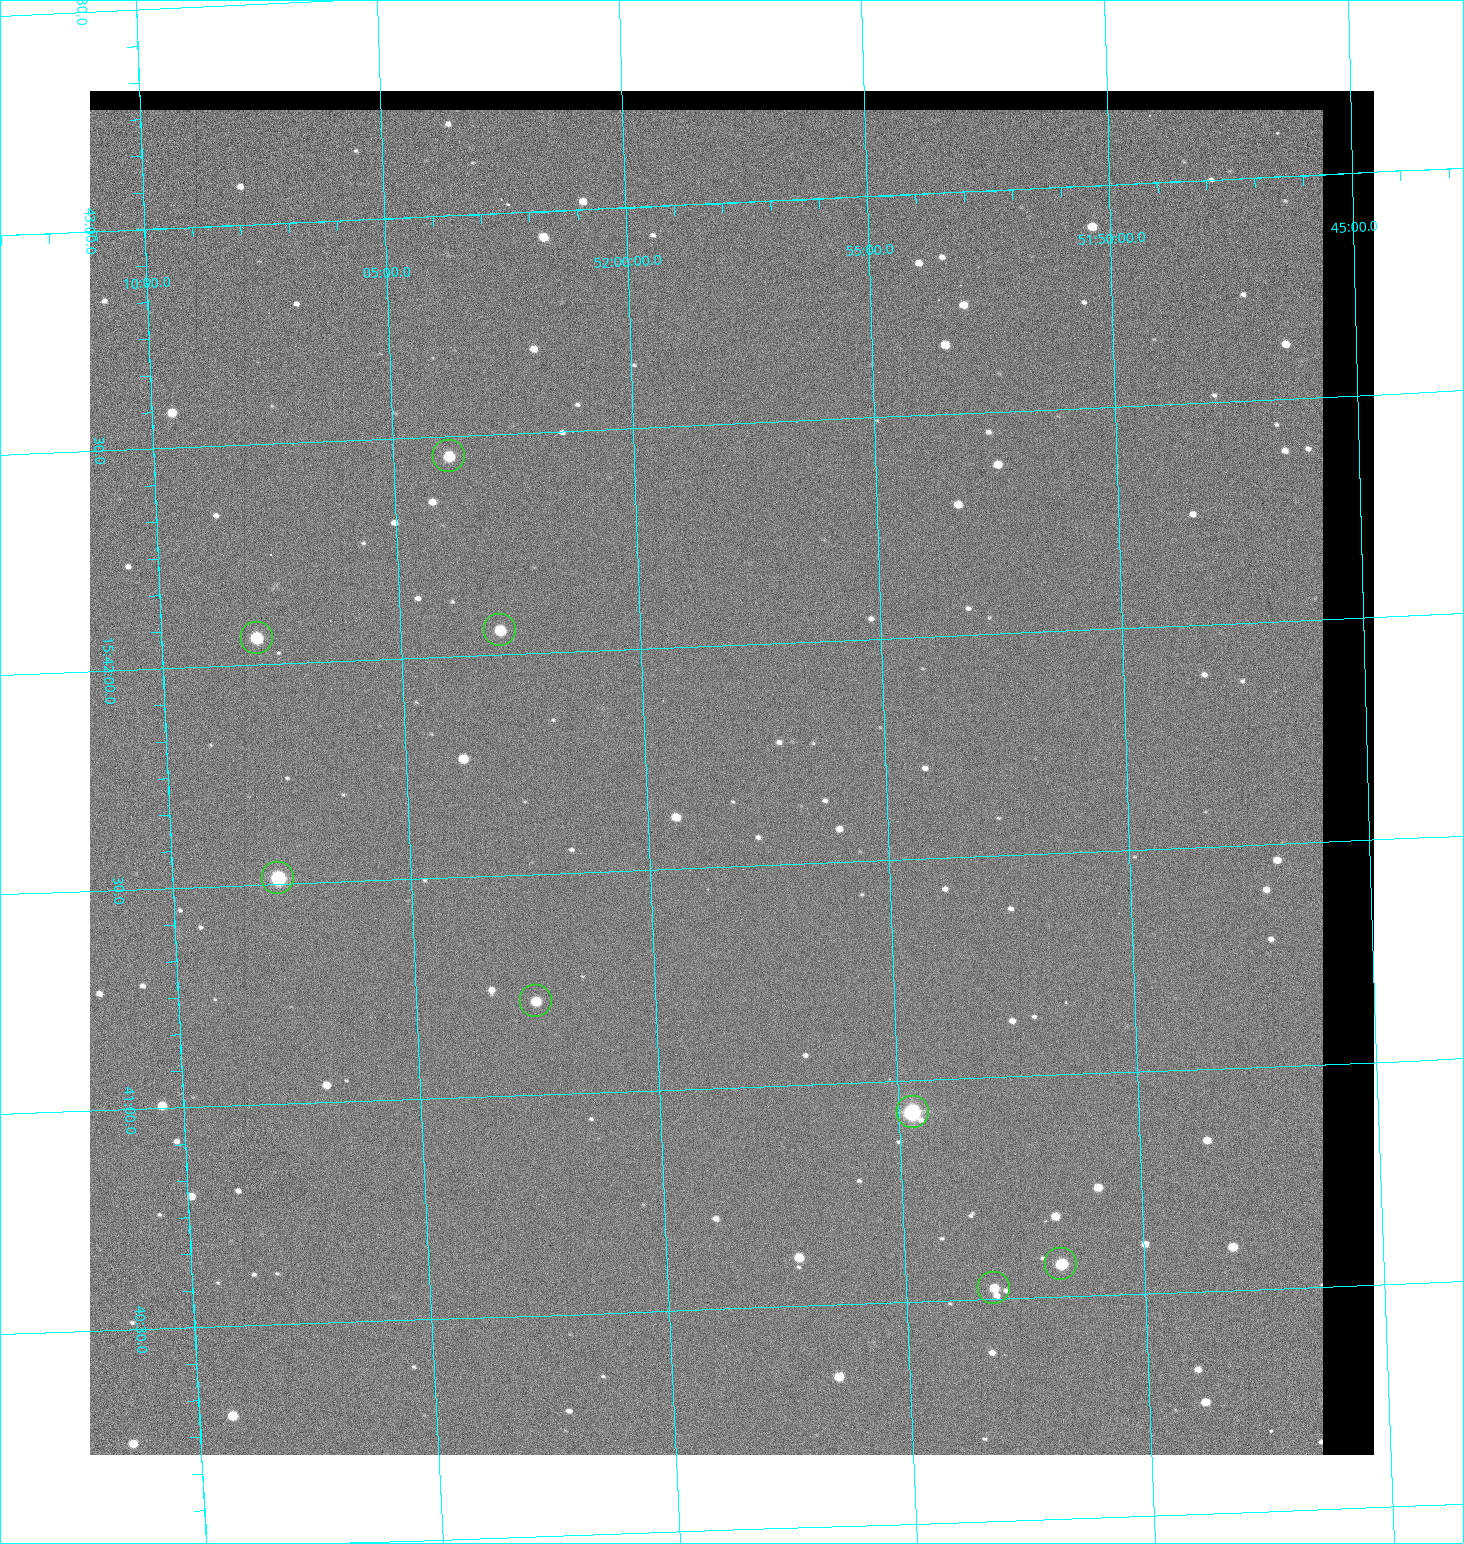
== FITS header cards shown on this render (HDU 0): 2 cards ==
NAXIS1  =                 1284 / length of data axis 1
NAXIS2  =                 1364 / length of data axis 2

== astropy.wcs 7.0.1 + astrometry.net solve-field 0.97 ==
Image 1284 x 1364 px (HDU 0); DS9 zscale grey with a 90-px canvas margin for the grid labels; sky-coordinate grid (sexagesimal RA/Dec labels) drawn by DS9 from the SOLVED WCS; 8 Tycho-2 reference stars matched to detected sources circled (green)
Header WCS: RA---TAN/DEC--TAN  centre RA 15:41:43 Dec +51:58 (235.43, +51.97 deg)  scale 1.26 arcsec/px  FOV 26.9' x 28.5'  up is +92 deg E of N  parity flipped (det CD > 0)
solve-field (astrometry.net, Tycho-2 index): VERIFIED the header's WCS against the Tycho-2 star catalogue (8 matches, 0 conflicts) and refined it, rather than solving blind
Solved WCS: RA---TAN-SIP/DEC--TAN-SIP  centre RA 15:41:43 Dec +51:58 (235.43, +51.97 deg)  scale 1.25 arcsec/px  FOV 26.8' x 28.5'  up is +92 deg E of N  parity flipped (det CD > 0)
The solver's refit moves the header's centre by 0.48 arcsec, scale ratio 0.9971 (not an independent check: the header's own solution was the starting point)
Tycho-2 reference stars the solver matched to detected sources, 8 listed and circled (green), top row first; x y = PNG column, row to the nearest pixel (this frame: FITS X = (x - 90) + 1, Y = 1364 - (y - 91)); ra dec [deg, ICRS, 3 dp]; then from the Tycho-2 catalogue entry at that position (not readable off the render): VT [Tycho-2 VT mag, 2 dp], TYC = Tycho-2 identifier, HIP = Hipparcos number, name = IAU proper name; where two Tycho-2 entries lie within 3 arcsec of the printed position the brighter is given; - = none
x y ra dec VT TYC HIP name
449 456 235.614 +52.064 11.61 3489-1132-1 - -
500 630 235.514 +52.049 11.19 3489-1407-1 - -
257 638 235.515 +52.133 11.12 3489-1380-1 - -
278 878 235.378 +52.130 9.31 3489-1322-1 76850 -
536 1001 235.303 +52.042 11.52 3489-958-1 - -
913 1112 235.232 +51.912 9.59 3489-824-1 - -
1061 1264 235.143 +51.862 10.97 3489-1016-1 - -
994 1288 235.131 +51.886 12.29 3489-908-1 - -